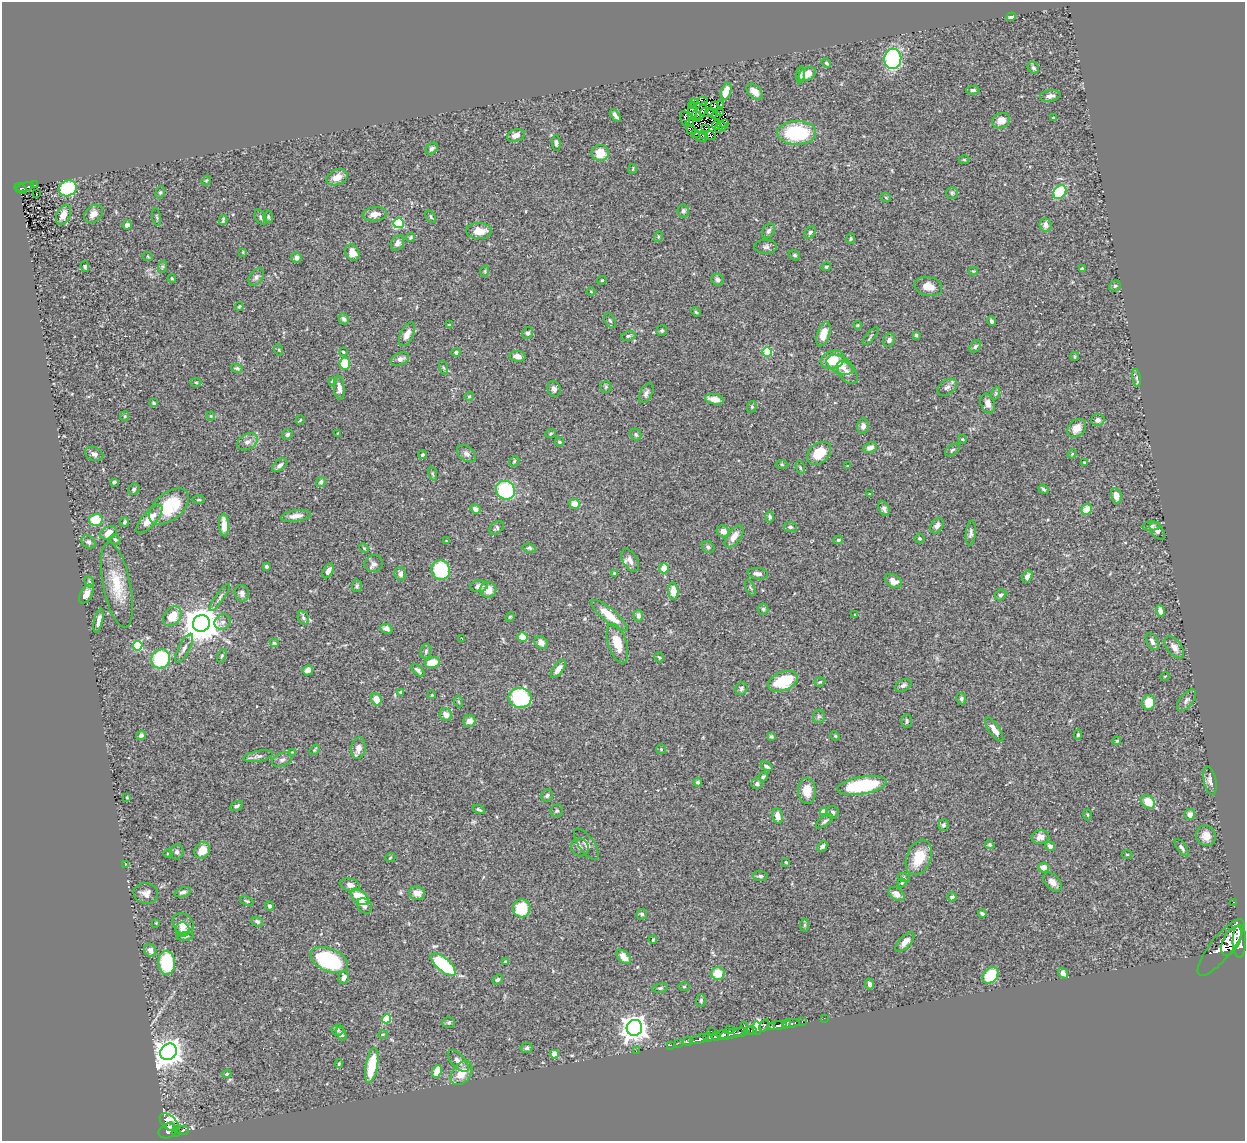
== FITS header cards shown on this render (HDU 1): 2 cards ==
NAXIS1  =                 1243
NAXIS2  =                 1139

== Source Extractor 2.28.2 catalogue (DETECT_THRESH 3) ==
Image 1243 x 1139 px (HDU 1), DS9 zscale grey, 1 PNG px = 1 image px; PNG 1247 x 1143 px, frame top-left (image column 1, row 1139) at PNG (2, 2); each listed source drawn as its Kron ellipse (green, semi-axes under 4 px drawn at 4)
Background 0.491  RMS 0.024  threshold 0.073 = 3 sigma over >= 5 px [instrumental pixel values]
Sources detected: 405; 3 with non-positive FLUX_AUTO (blend fragments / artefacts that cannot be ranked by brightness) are neither listed nor drawn; the other 402 listed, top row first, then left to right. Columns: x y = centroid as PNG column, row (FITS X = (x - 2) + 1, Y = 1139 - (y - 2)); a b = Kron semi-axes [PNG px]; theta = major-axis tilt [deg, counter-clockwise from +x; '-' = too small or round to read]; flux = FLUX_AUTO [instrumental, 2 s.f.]
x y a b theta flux
1011 17 5 3 - 5.2
893 59 10 8 85 230
826 63 5 4 - 2.1
1033 68 6 5 - 4
807 74 9 6 30 17
801 75 8 3 85 2.6
973 90 6 4 1 3.5
726 91 9 5 70 21
755 92 10 6 -44 13
1050 96 10 5 8 6.4
703 101 5 2 - 1.2
693 102 3 2 - 0.46
693 105 4 2 - 1.5
720 105 3 2 - 1
715 106 4 2 - 1.3
693 110 8 3 -76 1.8
701 112 10 2 67 1.1
707 112 7 2 -4 1.6
721 112 4 2 - 1.2
712 113 5 3 - 0.81
696 115 5 3 - 0.83
615 116 7 3 -53 5.2
717 116 3 2 - 0.69
685 118 7 2 -78 0.021
1053 118 3 2 - 1.3
1001 121 9 7 26 12
690 123 4 2 - 0.59
717 124 5 2 - 0.72
724 124 2 2 - 3.3
722 126 5 2 - 0.8
706 128 2 2 - 1.9
718 128 2 2 - 1.4
691 130 5 2 - 1.5
797 133 19 12 0 110
696 134 3 2 - 1.8
704 134 2 2 - 1.2
516 135 9 6 17 8.3
710 135 5 2 - 2.9
700 137 7 2 -30 2.9
556 143 8 4 -87 3.3
432 149 7 5 40 4.1
600 153 8 8 - 30
964 160 5 3 - 1.8
633 169 5 2 - 1.3
337 177 11 7 23 15
206 180 5 4 - 1.7
34 185 3 2 - 3.5
25 187 9 3 14 41
68 188 9 7 26 110
21 189 6 4 -30 44
160 192 6 4 68 2.2
1060 192 7 5 49 90
952 193 5 5 - 2.7
36 194 2 2 - 0.98
886 198 5 3 - 1.4
683 211 6 6 - 3.9
93 214 11 8 42 11
375 214 12 7 7 11
63 215 11 6 65 14
157 217 9 3 -78 2.3
261 217 8 5 -61 3.5
268 217 6 5 - 2.8
431 217 7 3 -55 2.1
223 220 5 3 - 2.5
399 223 5 5 - 110
127 225 5 4 - 8.9
1046 225 7 6 - 8.9
479 231 13 8 -2 21
768 231 8 6 57 4.5
810 232 7 4 50 3.4
411 237 4 4 - 2.5
658 237 5 3 - 1.6
851 239 5 4 - 2.1
397 243 8 6 63 7
766 247 11 7 1 5.4
243 252 3 3 - 1.8
352 253 8 6 -62 17
794 255 6 5 - 2.8
148 257 5 3 - 1.5
296 258 5 5 - 5.3
85 267 5 4 - 3.2
162 267 6 4 72 2.8
826 267 4 4 - 2
1082 269 4 3 - 3.5
485 271 6 3 72 1.6
973 271 4 4 - 1.6
256 277 10 6 55 4.7
172 278 4 3 - 1.6
602 280 5 4 - 1.8
718 280 6 5 - 3.9
928 286 14 9 -13 17
1115 286 6 5 - 2.9
591 291 4 3 - 1.2
239 306 4 3 - 2
696 312 5 4 - 1.9
344 319 6 4 -57 4.3
610 320 8 5 -62 2.4
991 321 5 4 - 4.2
449 325 3 3 - 1.5
858 325 4 4 - 1.4
662 330 6 5 - 3.1
528 333 6 5 - 3.3
407 334 13 6 64 13
823 334 13 6 72 21
916 335 3 3 - 2.4
628 336 7 5 11 3
871 336 11 3 49 2.3
889 340 7 5 66 6.3
975 347 7 4 50 3.2
279 350 6 3 -72 1.8
343 352 3 3 - 2.2
456 352 4 4 - 3.7
767 352 5 4 - 71
517 356 8 5 -7 9.7
1075 357 4 3 - 2
400 359 9 6 22 8
833 360 12 9 18 35
345 364 6 5 - 47
840 365 14 8 -27 25
237 368 6 4 -13 2.7
443 368 7 3 -71 2
847 372 13 8 -50 10
1136 378 9 4 -81 3.4
332 381 3 2 - 1.4
196 382 5 3 - 1.8
606 387 6 5 - 2.5
947 387 11 7 36 6.6
339 388 12 5 -83 9
554 389 8 6 -70 5.9
646 393 11 6 62 5.7
996 393 7 4 71 2.5
469 396 4 4 - 1.7
714 399 9 5 -10 13
154 403 4 3 - 2
988 403 10 7 -70 7.8
752 407 6 4 71 2.4
125 416 5 4 - 1.8
211 416 4 4 - 1.6
300 420 5 2 - 1.3
1098 420 7 6 - 7.3
863 426 7 6 - 6.3
1077 428 10 8 45 15
337 433 3 2 - 1.2
551 433 5 3 - 1.5
287 434 6 5 - 3.4
636 435 6 5 - 3.6
962 439 4 4 - 1.7
247 442 11 7 29 8.7
559 442 5 4 - 1.9
870 448 7 5 22 8.1
952 450 8 5 35 3.3
819 453 13 9 40 38
94 454 9 6 -24 6.1
466 454 10 7 -39 6.9
1072 454 5 4 - 1.6
422 455 4 3 - 2.6
514 461 6 4 47 2.2
1084 462 3 2 - 1.2
782 464 6 4 -2 2.4
280 465 9 5 39 5.4
848 466 3 2 - 1.1
800 468 7 4 -70 2.4
432 474 7 3 -71 1.8
114 482 4 3 - 3.8
321 482 5 4 - 4
134 489 6 5 - 3.4
1044 489 5 3 - 2.8
506 490 10 9 - 150
869 494 3 3 - 1.2
1116 496 7 5 -77 14
199 500 6 3 0 1.8
574 504 5 5 - 13
169 507 23 13 40 79
475 509 5 4 - 7.2
884 509 8 5 -65 5
1087 509 6 5 - 26
296 516 15 5 8 9.9
770 517 5 4 - 3
149 519 18 7 49 26
96 520 7 6 - 46
124 522 4 4 - 3
224 525 11 5 -87 21
937 526 8 6 58 6.8
1151 526 9 4 4 3.8
790 527 6 5 - 3.8
496 528 8 5 41 3.3
723 531 6 5 - 9.6
1157 531 10 5 -54 4.9
108 533 9 6 29 17
971 533 12 5 84 4.6
734 536 13 6 54 15
919 538 5 5 - 2.4
115 540 6 4 -48 2.7
838 540 5 4 - 2.6
447 541 3 3 - 1.7
88 542 7 6 - 4.1
708 547 7 5 -39 3.8
364 548 5 3 - 1.8
529 548 7 4 -9 2.8
630 560 12 7 -61 9.1
374 564 9 8 - 7.4
267 566 3 3 - 2.9
664 568 5 4 - 25
441 570 10 9 - 97
328 571 8 5 63 6.3
614 573 3 3 - 1.7
400 574 7 5 -82 6.7
758 574 10 5 -8 6.9
1027 576 6 4 57 5.9
893 581 9 6 -30 12
89 582 6 4 -69 2.4
117 585 43 13 -78 52
357 586 6 5 - 2.8
479 586 9 5 5 8.5
750 588 9 3 -69 2.2
488 590 8 8 - 18
673 591 8 5 -88 21
242 593 8 7 - 7.3
86 594 10 6 59 14
1001 595 6 5 - 4.1
220 598 16 4 55 4.9
763 609 5 5 - 2.7
1160 611 6 4 -72 6.5
609 615 23 6 -40 30
855 615 3 2 - 1.8
172 616 11 8 52 31
638 616 6 5 - 5.4
510 617 5 4 - 1.7
303 618 7 5 -68 3.6
99 620 12 4 76 9
223 622 8 7 - 7.2
201 623 8 8 - 4500
386 629 6 4 -24 6.2
522 637 5 4 - 23
462 638 2 2 - 0.87
541 642 7 5 -42 8.2
1152 642 9 5 -62 6.1
274 643 4 3 - 1.9
617 643 20 9 -72 27
137 646 5 4 - 100
1174 647 13 7 -51 9.6
184 648 16 5 62 7.7
426 651 7 5 76 3.2
222 656 7 4 70 2.4
659 657 5 3 - 1.6
161 659 10 9 - 110
432 663 7 5 11 28
558 669 10 5 52 9.2
308 670 5 5 - 11
418 670 8 3 -43 4
1165 676 5 3 - 1.1
783 681 16 9 21 67
820 682 6 4 21 1.9
903 685 9 5 26 4.9
741 688 7 6 - 3.5
400 692 4 4 - 1.8
432 695 4 4 - 1.4
520 698 11 10 - 140
376 699 6 5 - 20
961 699 6 5 - 3.3
1187 700 13 6 50 5.7
459 702 5 3 - 1.8
1149 702 7 6 - 26
446 715 6 6 - 11
819 716 7 6 - 2.8
469 721 6 6 - 9.8
907 721 6 5 - 3.6
994 729 14 5 -56 12
141 735 5 4 - 5.3
1078 735 5 4 - 2.5
835 736 5 4 - 1.7
771 737 4 3 - 3.3
1117 741 4 3 - 1.9
358 748 10 7 81 13
661 749 5 5 - 1.9
314 750 6 4 53 2.1
292 752 2 2 - 0.9
258 756 15 5 11 5.8
282 760 10 6 21 5
767 766 6 4 -31 6.1
763 777 5 4 - 2.7
1210 781 14 6 -77 7.4
698 782 4 3 - 3.1
757 784 6 5 - 3.9
862 786 25 8 10 100
807 791 13 9 -87 21
547 795 6 5 - 3.3
127 797 4 3 - 1.2
1148 802 7 6 - 29
237 806 7 4 29 4.8
479 809 6 3 -26 3.1
557 811 6 6 - 3
823 812 4 4 - 17
833 812 6 5 - 3.8
1190 814 5 5 - 9.3
1088 815 5 3 - 1.7
778 816 8 5 -78 13
825 821 10 4 37 4.2
944 825 5 5 - 3.8
1206 836 10 9 - 15
1040 837 9 6 6 11
586 844 18 8 -54 8.8
990 845 5 4 - 2.5
822 846 5 4 - 6.1
1050 846 5 4 - 6.3
580 847 9 8 - 6.1
1182 848 10 4 -54 4.5
202 850 8 7 - 19
177 852 7 7 - 4.4
168 853 5 3 - 1.5
1127 854 5 3 - 1.3
919 857 18 12 68 43
390 858 5 3 - 1.5
786 862 4 3 - 1.7
125 864 4 3 - 1.5
1044 867 5 5 - 11
760 876 8 5 -2 3.7
904 878 6 4 -19 2
1052 882 11 7 -46 10
902 883 4 4 - 1.6
350 885 10 6 -12 9.3
183 892 8 4 18 5.4
146 893 12 10 -7 11
417 893 8 6 -6 11
896 894 9 6 -35 9
360 897 10 6 -39 33
952 897 5 4 - 3.6
247 901 7 3 -19 2
1234 902 3 2 - 7.2
269 906 5 4 - 3.6
365 906 8 6 -47 6.3
522 908 9 8 - 56
642 914 5 5 - 3
982 914 4 3 - 3.3
257 921 6 5 - 4
156 923 2 2 - 0.98
183 924 12 9 -45 18
805 925 6 4 88 2
182 930 7 7 - 6
185 937 8 3 5 2.9
653 940 4 3 - 1.8
1231 941 16 8 63 2700
1239 941 16 6 90 2000
905 942 12 6 47 12
1221 948 35 11 52 2900
150 950 6 5 - 8.6
624 957 8 5 -44 16
329 960 20 11 -24 130
505 961 3 2 - 1.3
167 963 12 8 -88 100
443 965 15 6 -40 130
1063 973 6 4 -55 8.5
718 974 7 6 - 25
990 975 9 7 49 63
344 977 6 5 - 7.8
498 979 5 4 - 2.9
869 984 5 4 - 5
684 986 5 3 - 1.7
660 988 8 5 9 3
701 1001 6 5 - 2.5
824 1018 2 2 - 6.6
386 1019 4 4 - 61
802 1021 3 2 - 23
449 1022 6 5 - 2.7
786 1024 5 4 - 580
791 1024 8 3 13 180
744 1025 3 2 - 74
764 1025 6 3 60 190
777 1026 9 4 6 420
771 1027 3 3 - 110
634 1028 8 7 - 1600
757 1028 7 4 -86 220
338 1030 6 5 - 3.6
730 1030 2 2 - 8.7
711 1031 2 2 - 11
751 1031 5 3 - 260
741 1032 7 3 6 210
341 1034 7 4 -65 3.9
383 1034 5 3 - 1.6
731 1034 14 4 17 230
723 1035 6 4 8 770
716 1036 5 3 - 240
708 1038 4 3 - 230
699 1039 10 3 18 430
688 1041 5 3 - 78
678 1043 3 2 - 6.9
670 1045 3 2 - 15
527 1048 6 5 - 3.9
636 1051 2 2 - 4.9
169 1052 9 7 48 1600
554 1054 4 4 - 28
458 1061 13 6 -47 10
339 1064 4 3 - 1.8
372 1065 17 6 80 60
437 1071 6 4 64 27
462 1073 13 9 52 25
227 1074 5 4 - 2.2
169 1122 11 6 -40 360
170 1127 4 2 - 95
183 1130 6 4 9 160
168 1131 9 7 23 390
176 1132 3 2 - 30
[3 non-positive-flux detections neither listed nor drawn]